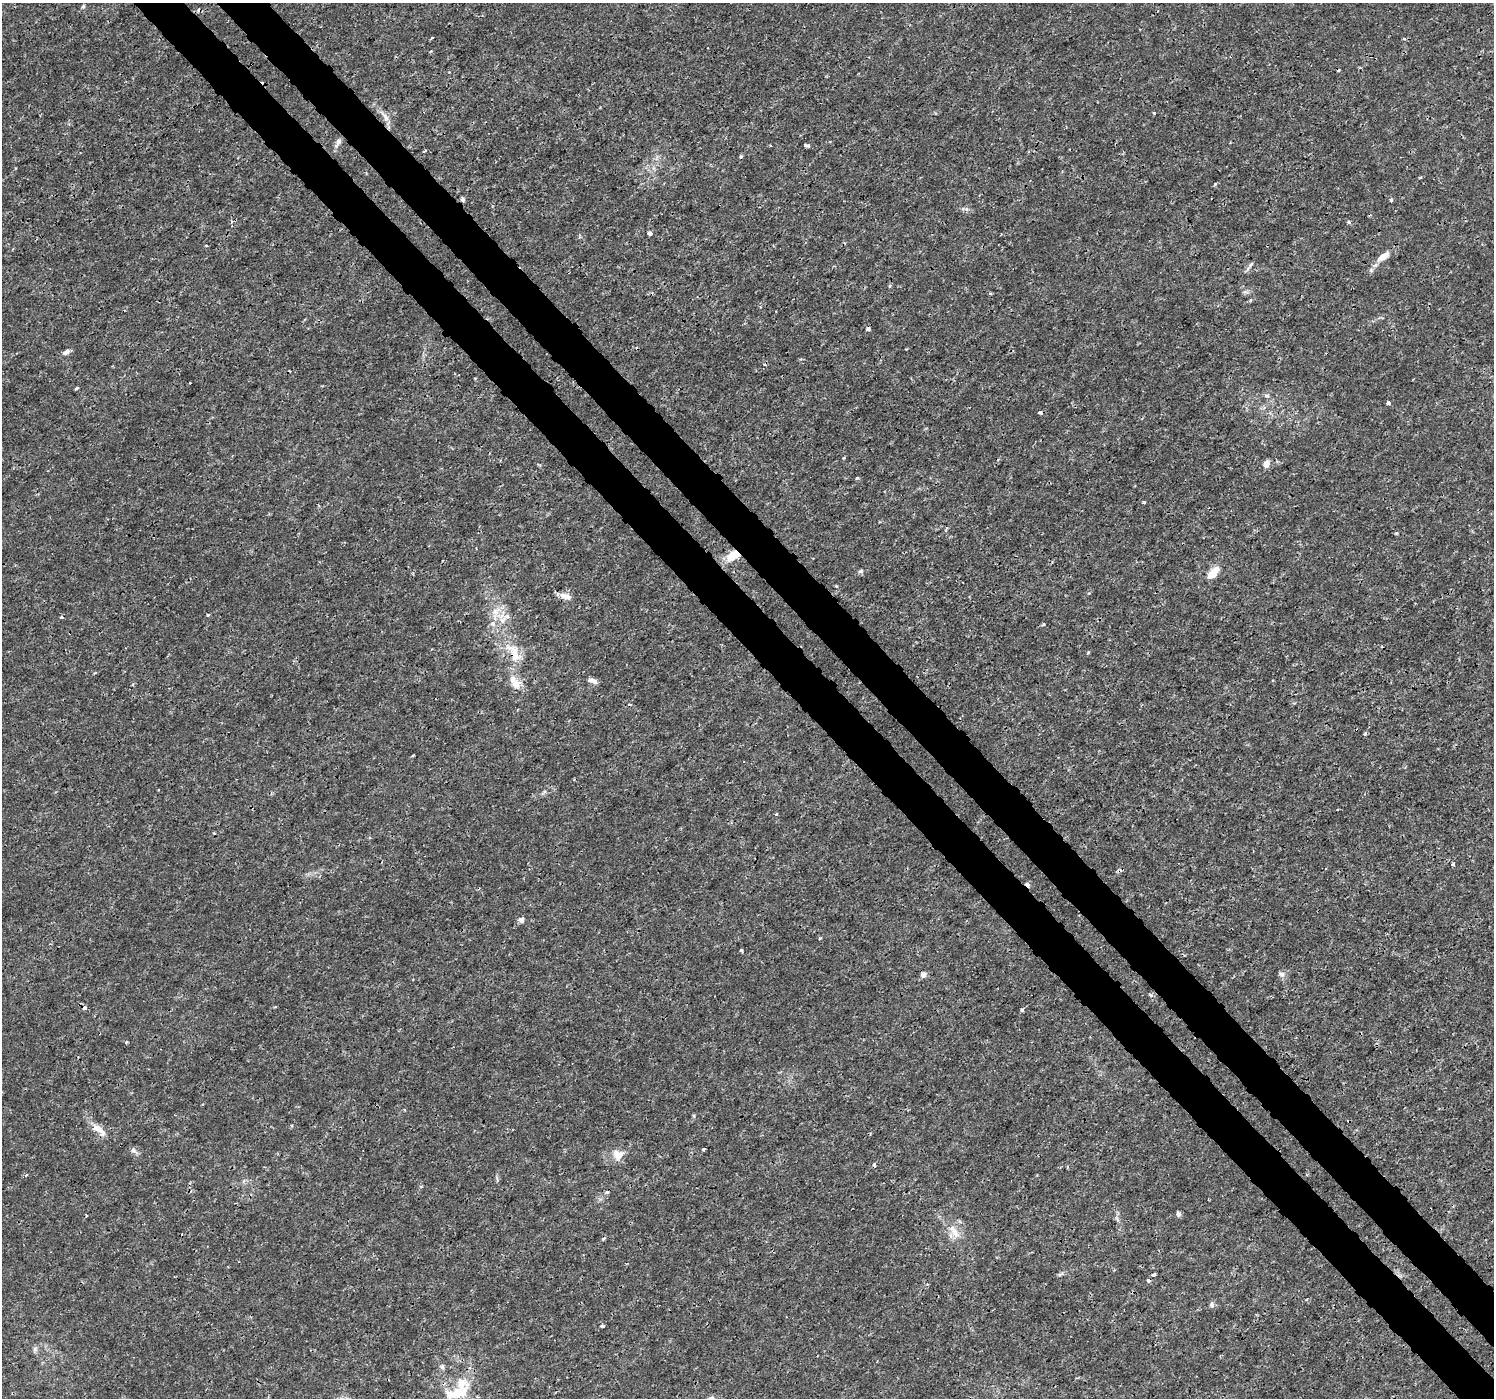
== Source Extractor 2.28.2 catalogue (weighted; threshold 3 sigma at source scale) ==
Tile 6 of 4 x 4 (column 2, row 2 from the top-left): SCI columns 1538-3029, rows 2982-4377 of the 6065 x 6025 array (HDU 1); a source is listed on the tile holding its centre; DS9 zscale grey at full resolution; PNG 1496 x 1400 px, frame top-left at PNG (2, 3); no overlay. Shown black and unused: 7% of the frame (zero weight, under 3 of 4 exposures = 5% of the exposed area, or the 3 px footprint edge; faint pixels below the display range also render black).
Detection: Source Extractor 2.28.2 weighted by HDU 2 'WHT'; one run over the whole footprint, this tile lists its part. Background 0.00125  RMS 8.2e-04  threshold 0.0037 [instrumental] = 3 sigma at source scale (4.5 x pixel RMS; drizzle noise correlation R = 1.50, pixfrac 1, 0.0396/0.0396 arcsec/px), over >= 5 px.
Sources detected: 87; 8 cosmic-ray / hot-pixel residue — not listed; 5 inside a brighter listed object's ellipse — not listed separately; the other 74 listed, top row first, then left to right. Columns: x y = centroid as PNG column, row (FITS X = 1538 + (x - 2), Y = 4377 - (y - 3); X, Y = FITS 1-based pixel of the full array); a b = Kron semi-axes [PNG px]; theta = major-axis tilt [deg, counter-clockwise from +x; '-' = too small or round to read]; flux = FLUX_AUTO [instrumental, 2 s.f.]
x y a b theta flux
83 6 6 5 - 0.12
1404 39 4 4 - 0.11
1154 113 4 4 - 0.078
385 117 20 6 -57 0.58
338 143 15 5 63 0.37
770 145 3 2 - 0.1
806 145 5 3 - 0.22
425 151 5 2 - 0.089
1420 177 4 3 - 0.077
1215 184 4 3 - 0.092
462 199 5 4 - 0.23
1391 200 4 3 - 0.14
1349 222 3 3 - 0.21
650 233 4 4 - 0.72
206 246 4 3 - 0.096
1383 256 20 8 33 0.88
1251 264 8 4 55 0.17
1371 270 5 5 - 0.15
889 286 3 3 - 0.18
868 329 5 4 - 0.21
906 349 2 2 - 0.059
66 352 9 6 29 0.29
77 388 4 3 - 0.13
1266 396 8 4 -9 0.15
1388 403 4 3 - 1
1040 413 4 3 - 0.3
1266 464 8 6 61 0.51
1144 502 5 3 - 0.097
947 528 5 3 - 0.11
1396 533 5 3 - 0.078
732 556 17 10 33 1.4
443 560 3 2 - 0.08
861 571 6 4 15 0.18
1214 572 20 9 49 1.1
1089 593 4 3 - 0.12
565 596 16 8 -19 0.6
496 612 18 11 61 1.1
208 615 4 3 - 0.13
507 616 8 6 -5 0.32
1044 624 4 3 - 0.12
514 653 34 16 -61 2.4
1088 653 5 3 - 0.075
594 681 9 7 -29 0.32
516 684 14 12 -71 0.96
1365 734 5 4 - 0.13
776 814 3 3 - 0.11
1453 864 3 3 - 0.25
521 920 6 6 - 0.3
820 938 3 3 - 0.18
741 950 4 3 - 0.1
1282 974 8 6 -32 0.26
923 975 7 6 - 0.32
1150 995 6 4 -44 0.18
85 1008 4 4 - 0.35
1022 1010 4 3 - 0.41
126 1042 3 3 - 0.11
694 1116 6 4 -89 0.1
99 1129 25 9 -39 0.91
703 1149 3 3 - 0.13
133 1150 8 7 - 0.26
618 1154 16 14 -27 0.92
874 1165 5 3 - 0.1
26 1175 4 3 - 0.11
607 1192 7 3 19 0.12
1178 1214 7 5 -57 0.19
955 1232 19 8 -63 0.88
603 1239 5 4 - 0.11
1060 1274 10 4 22 0.16
1153 1275 4 3 - 0.25
1149 1281 4 4 - 0.24
1212 1305 7 6 - 0.22
602 1326 3 3 - 0.2
35 1349 6 6 - 0.2
461 1383 31 17 -50 2.4
Overlapping masked pixels (flux is a lower limit): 4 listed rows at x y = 462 199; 732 556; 514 653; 1149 1281
Unlisted compact peaks at least as high as the median listed source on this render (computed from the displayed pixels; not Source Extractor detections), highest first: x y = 857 478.